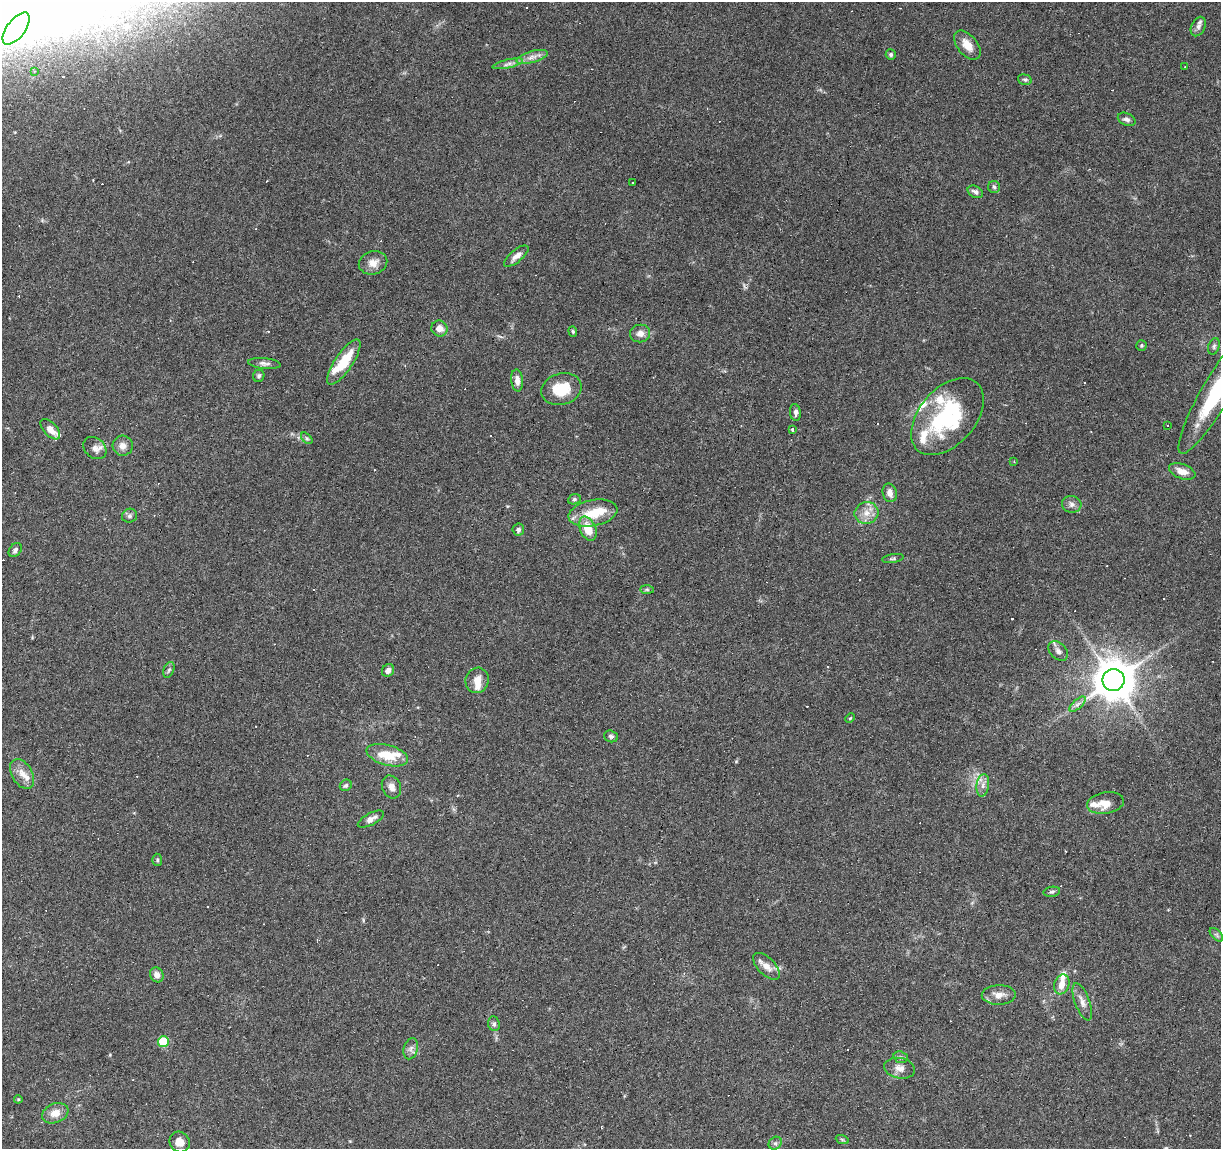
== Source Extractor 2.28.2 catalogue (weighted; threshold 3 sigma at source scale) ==
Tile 7 of 4 x 4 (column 3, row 2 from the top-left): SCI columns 2447-3665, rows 2576-3722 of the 4885 x 5090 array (HDU 1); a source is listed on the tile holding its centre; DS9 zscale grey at full resolution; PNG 1223 x 1151 px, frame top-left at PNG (2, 2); each listed source drawn as its Kron ellipse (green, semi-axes under 4 px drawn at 4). Shown black and unused: <1% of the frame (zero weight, under 3 of 6 exposures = <1% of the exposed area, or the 3 px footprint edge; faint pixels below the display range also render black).
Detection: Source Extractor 2.28.2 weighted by HDU 2 'WHT'; one run over the whole footprint, this tile lists its part. Background 0.0705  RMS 0.0045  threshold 0.0185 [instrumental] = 3 sigma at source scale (4.09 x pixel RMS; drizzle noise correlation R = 1.36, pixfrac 0.8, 0.0396/0.0396 arcsec/px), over >= 5 px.
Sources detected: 148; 2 inside a brighter object's white glare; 54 cosmic-ray / hot-pixel residue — neither listed nor drawn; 12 inside a brighter listed object's ellipse — not listed separately; the other 80 listed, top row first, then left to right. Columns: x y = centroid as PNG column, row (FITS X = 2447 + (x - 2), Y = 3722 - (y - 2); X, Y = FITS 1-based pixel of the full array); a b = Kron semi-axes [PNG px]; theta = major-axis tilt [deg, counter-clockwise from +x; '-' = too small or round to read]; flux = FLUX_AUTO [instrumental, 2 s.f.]
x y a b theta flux
1198 27 10 7 63 1.7
16 29 19 9 52 4.8
967 45 17 9 -50 4.9
891 55 5 5 - 0.72
532 57 16 6 15 2.8
508 64 15 4 13 1.7
1185 67 3 2 - 0.3
34 71 4 4 - 0.41
1025 80 7 5 -15 0.83
1127 119 9 6 -24 1.3
633 183 3 2 - 0.4
994 187 6 6 - 0.85
975 192 8 5 -28 1.4
516 256 15 6 40 2.6
373 263 14 11 14 3.7
439 329 8 8 - 2.9
573 331 5 4 - 0.57
640 334 10 8 7 2.7
1142 345 5 5 - 0.58
1214 346 8 5 72 0.96
344 362 26 9 56 12
264 363 16 5 -6 1.7
259 376 6 5 - 0.89
517 380 11 6 -85 2.7
561 389 20 15 16 11
1216 393 70 14 60 37
795 412 8 5 -81 1.3
947 417 45 28 49 44
1168 426 3 3 - 1.1
50 429 12 6 -48 3.9
793 430 4 3 - 0.87
307 438 7 4 -44 0.69
123 446 10 10 - 2.7
95 448 13 10 -40 2.6
1014 462 3 3 - 0.37
1182 471 14 7 -20 3.9
890 493 9 7 -77 2.7
574 499 6 5 - 0.68
1072 504 10 8 -12 1.9
593 513 25 13 11 11
867 513 12 11 - 4.1
130 516 8 7 - 1.1
588 529 13 8 -66 8.2
518 530 6 6 - 1.1
15 550 7 5 49 1.3
893 558 11 4 8 0.73
647 589 7 4 -1 0.66
1058 651 11 8 -45 2
169 670 8 5 68 0.92
388 670 7 5 48 1.9
477 680 13 11 71 4.2
1113 680 11 11 - 1300
1078 704 10 4 41 1.5
850 718 5 4 - 0.52
611 736 7 5 -16 1
387 755 21 10 -15 9.7
22 774 16 10 -59 4.1
346 785 6 5 - 0.79
983 785 11 6 82 2.1
391 787 12 9 -64 2.4
1105 803 18 10 9 5.2
371 819 14 6 27 2.4
157 860 6 5 - 0.69
1052 892 8 5 10 0.79
1216 935 8 5 -45 0.85
766 966 17 8 -45 3.9
157 975 8 6 -62 2.1
1062 984 10 7 71 3.7
999 995 17 9 2 3.8
1082 1002 19 7 -70 3.2
494 1024 7 6 - 1.2
163 1042 5 5 - 16
411 1049 11 7 75 1.7
901 1057 7 5 -19 0.91
900 1068 16 10 -10 3.2
18 1099 4 4 - 0.43
55 1113 13 9 22 4.2
842 1139 6 4 -19 0.62
180 1142 11 9 -48 5.1
775 1143 7 6 - 0.96
Isophote crosses this tile's border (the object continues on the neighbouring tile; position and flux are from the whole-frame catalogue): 1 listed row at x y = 1216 393